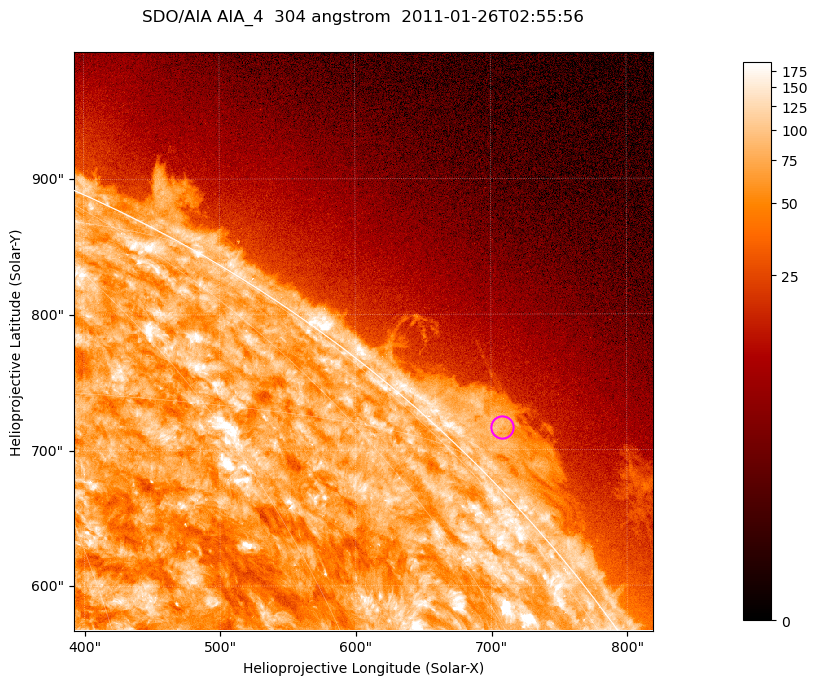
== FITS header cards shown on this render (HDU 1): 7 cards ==
TELESCOP= 'SDO/AIA '           / For AIA: SDO/AIA
INSTRUME= 'AIA_4   '           / For AIA: AIA_ATA1, AIA_ATA2, AIA_ATA3 or AIA_AT
WAVELNTH=                  304 / [angstrom] Wavelength
WAVEUNIT= 'angstrom'           / Wavelength unit: angstrom
DATE-OBS= '2011-01-26T02:55:56.128' / [ISO] Date when observation started; ISO 8
CTYPE1  = 'HPLN-TAN'           / CTYPE1; Typically HPLN
CTYPE2  = 'HPLT-TAN'           / CTYPE2; Typically HPLT

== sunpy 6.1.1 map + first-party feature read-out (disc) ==
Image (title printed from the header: SDO/AIA AIA_4  304 angstrom  2011-01-26T02:55:56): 711 x 711 px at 0.6 arcsec/px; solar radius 975 arcsec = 1624 px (partial field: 2.6% of the solar disc is inside the frame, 42% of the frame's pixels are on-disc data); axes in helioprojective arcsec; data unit not stated in the header (colour bar unlabelled)
Orientation: roll -0.132 deg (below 1 deg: not rotated)
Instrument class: DISC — disc imager (sunpy class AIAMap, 304 A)
Bright regions (active regions / flare kernels): reference = the on-disc median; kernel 7 px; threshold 5 sigma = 121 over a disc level ~73.3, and >= 1.15x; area >= 505 px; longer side >= 9 px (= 5.4 arcsec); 0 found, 0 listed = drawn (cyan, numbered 1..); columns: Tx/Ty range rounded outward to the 2 arcsec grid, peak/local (2 s.f.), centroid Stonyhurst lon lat
Off-limb structures (1.02-1.3 R_sun): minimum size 252 px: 3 found; the strongest spans PA ~310..320 deg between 1.02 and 1.06 R_sun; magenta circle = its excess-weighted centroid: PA ~315 deg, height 1.03 R_sun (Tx ~708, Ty ~718 arcsec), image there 3.4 x the reference